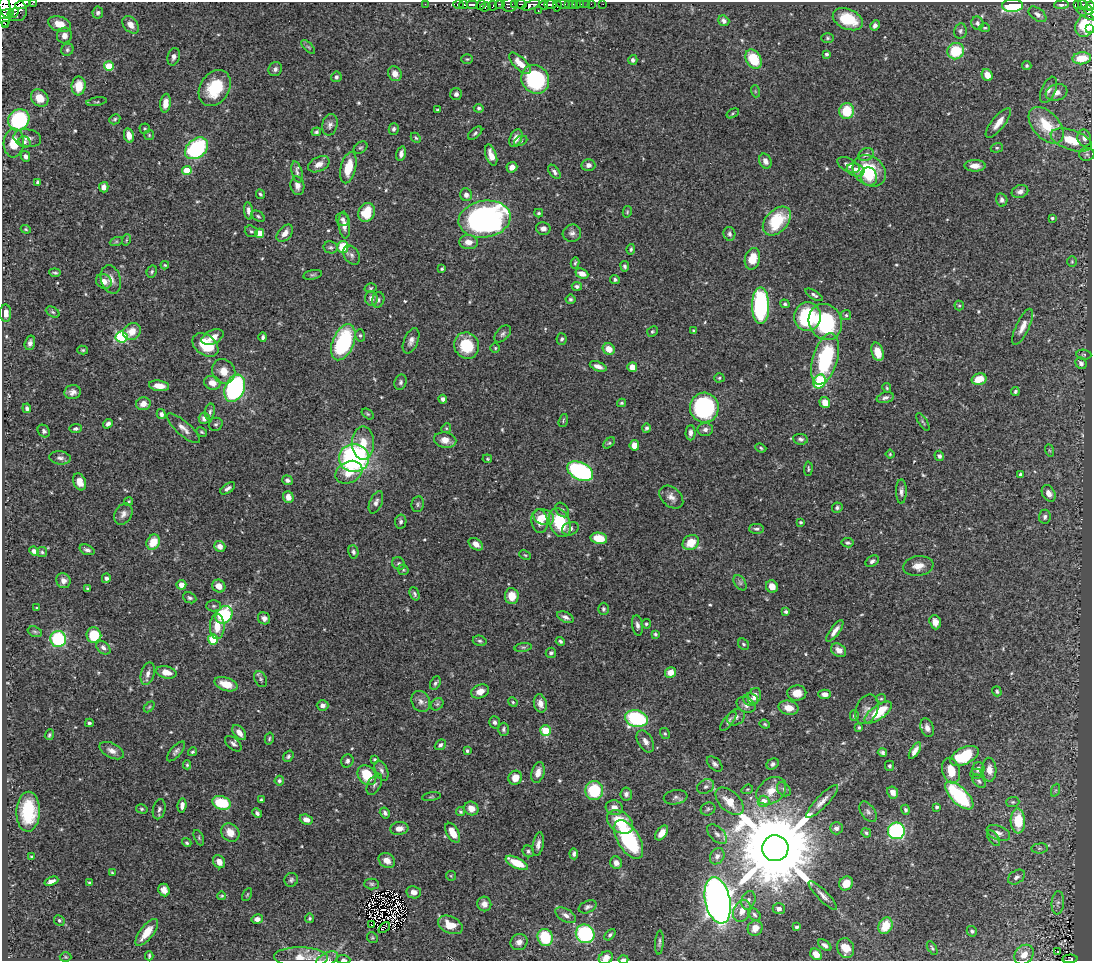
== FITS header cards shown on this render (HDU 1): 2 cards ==
NAXIS1  =                 1090
NAXIS2  =                  959

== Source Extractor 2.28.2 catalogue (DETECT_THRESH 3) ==
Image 1090 x 959 px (HDU 1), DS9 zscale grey, 1 PNG px = 1 image px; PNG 1094 x 963 px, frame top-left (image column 1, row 959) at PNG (2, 2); each listed source drawn as its Kron ellipse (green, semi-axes under 4 px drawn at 4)
Background 0.684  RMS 0.018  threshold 0.0532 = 3 sigma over >= 5 px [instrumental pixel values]
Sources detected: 588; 2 with non-positive FLUX_AUTO (blend fragments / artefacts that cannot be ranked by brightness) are neither listed nor drawn; of the other 586, the 500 brightest by FLUX_AUTO listed and drawn (86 fainter detections omitted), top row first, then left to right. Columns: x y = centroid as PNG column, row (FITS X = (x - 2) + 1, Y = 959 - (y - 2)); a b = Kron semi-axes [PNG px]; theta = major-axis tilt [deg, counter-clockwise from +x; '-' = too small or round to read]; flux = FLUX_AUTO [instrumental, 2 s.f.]
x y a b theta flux
33 2 3 2 - 25
23 4 8 3 21 470
425 4 2 2 - 6.8
472 4 6 3 0 280
500 4 5 2 - 140
515 4 3 2 - 13
521 4 5 3 - 53
563 4 7 3 -6 51
568 4 3 2 - 19
572 4 3 2 - 24
577 4 3 2 - 4.1
580 4 3 2 - 24
586 4 2 2 - 5
591 4 2 2 - 6
603 4 2 2 - 4.1
458 5 5 3 - 140
463 5 4 3 - 310
481 5 5 3 - 6.6
509 5 7 7 - 220
531 5 9 4 24 230
544 5 4 3 - 280
550 5 6 3 0 190
557 5 6 2 81 2.3
1061 5 7 3 3 3.4
1077 5 4 3 - 26
1082 5 6 3 -62 100
493 6 5 3 - 75
1012 6 10 6 2 130
1090 6 4 3 - 110
485 7 5 3 - 120
13 8 15 11 -35 570
4 9 18 6 -87 830
1088 10 4 3 - 100
538 11 3 2 - 7
13 13 6 4 30 260
98 13 6 5 - 3.1
4 14 10 4 7 530
1037 14 10 6 -37 4.5
1088 14 12 4 -26 210
848 19 16 10 -23 43
724 21 6 5 - 3.8
977 23 7 6 - 4.1
5 24 2 2 - 5900
59 24 12 7 -18 14
131 25 10 7 -49 8.5
875 25 5 4 - 4.5
1086 25 12 9 52 26
985 28 5 4 - 1.5
1090 29 3 3 - 6.3
960 31 8 6 80 3
64 36 8 7 - 6.6
828 38 6 5 - 2.2
308 47 8 3 -45 2
67 50 6 5 - 2.4
956 51 8 8 - 46
826 54 3 3 - 2.5
174 57 9 6 74 4.3
1082 58 9 6 5 26
467 59 6 4 1 1.7
753 59 10 7 -59 41
633 60 5 4 - 2.9
520 63 14 6 -44 13
109 66 5 4 - 47
1027 66 5 4 - 1.9
275 69 7 6 - 3.7
395 74 8 6 -59 8.9
987 75 6 5 - 12
336 77 5 5 - 2.9
535 79 15 13 -50 110
79 86 9 7 82 20
215 88 19 14 58 49
1048 90 14 7 67 6.3
755 91 6 4 -72 1.5
1057 93 11 8 18 8
456 94 6 6 - 3.8
40 98 9 8 - 16
97 102 10 3 9 1.7
165 103 9 5 82 9.5
479 108 5 4 - 2.4
438 110 3 3 - 1.6
847 111 8 7 - 36
733 113 6 4 32 1.5
115 119 5 5 - 2.1
19 120 11 10 - 120
998 123 18 6 51 11
330 125 11 7 77 4.9
1046 125 21 13 -48 40
145 129 5 5 - 1.5
394 129 6 5 - 3.3
316 132 5 4 - 2.4
475 133 8 5 40 2.8
129 135 7 5 -78 11
149 135 5 5 - 1.6
27 138 14 9 -11 7.1
416 138 6 4 -46 1.8
516 138 9 6 68 8.7
1084 138 8 7 - 6.4
1071 140 21 10 -18 28
521 141 7 4 25 2.1
25 142 6 5 - 2.9
14 143 14 10 86 22
197 148 13 9 40 130
360 148 7 5 36 2.2
997 148 6 4 19 1.6
401 154 7 4 76 5
866 154 8 6 24 4.1
1087 154 7 6 - 2.8
491 155 11 5 -71 11
25 156 5 4 - 3.6
765 161 8 6 -65 6.9
319 164 11 7 27 8.5
588 165 7 6 - 5
848 165 12 6 -26 6.2
975 166 10 5 0 9
512 167 5 5 - 6.3
348 168 16 7 76 29
856 170 9 6 -14 14
187 171 4 4 - 32
869 171 18 14 -38 56
297 172 11 5 -76 3.7
554 172 8 4 -51 3.7
869 177 9 8 - 17
38 182 4 3 - 2.2
297 186 9 7 -80 6.3
104 187 5 4 - 6.4
1020 191 8 6 22 5.5
260 194 5 4 - 2.1
466 195 6 6 - 5.1
1002 200 6 5 - 3.4
248 211 9 4 -84 5
367 212 10 8 63 35
627 212 6 4 77 1.5
539 213 4 3 - 1.8
258 216 7 4 -31 2.1
1052 218 3 3 - 2
343 219 7 6 - 3.4
485 219 26 18 9 380
777 221 17 11 46 60
344 225 13 6 -85 8
26 229 5 4 - 1.4
543 229 7 6 - 5.8
251 231 6 5 - 2.4
260 233 4 4 - 22
285 233 10 6 49 9.3
572 233 9 8 - 5.3
729 234 7 6 - 3.1
126 240 6 3 71 1.4
116 242 6 4 19 1.9
468 242 9 7 -5 10
331 247 7 6 - 2.7
343 247 6 5 - 32
631 249 5 3 - 1.9
352 255 10 7 -55 5
752 259 11 7 75 22
1072 261 5 4 - 1.6
575 263 5 3 - 1.7
165 265 4 3 - 1.5
625 266 5 4 - 2.7
442 269 3 3 - 1.6
152 271 6 5 - 2.1
55 273 5 3 - 1.9
582 274 7 4 -23 9
313 275 9 4 11 2.4
111 279 14 10 -73 9.9
615 279 5 4 - 2.6
104 281 8 7 - 9
577 286 5 4 - 3.4
370 288 6 4 16 1.8
814 295 10 4 -31 3.9
371 298 7 6 - 5.5
570 299 5 4 - 2.1
378 300 8 6 73 3.2
785 304 5 4 - 2.2
959 305 5 4 - 1.5
761 306 18 8 -90 150
53 312 7 5 -27 2.1
6 313 9 5 -87 7.5
846 315 5 5 - 1.8
807 317 14 13 - 90
825 322 18 16 -63 100
1023 327 20 6 65 11
694 330 4 3 - 1.9
132 331 9 8 - 14
652 331 6 5 - 1.9
503 334 10 6 47 3.7
360 335 6 5 - 2.2
121 337 6 5 - 120
213 337 12 6 24 9.9
263 337 4 3 - 2.9
562 339 6 5 - 2.6
411 341 13 7 67 6.4
343 342 19 10 67 120
30 343 7 5 75 4.6
205 345 14 10 -37 42
467 346 13 12 - 39
495 348 5 5 - 1.8
609 349 6 5 - 14
83 350 5 4 - 1.7
877 352 9 6 -74 17
1084 355 8 5 -4 1.8
825 359 26 12 74 110
1081 363 6 5 - 4
598 366 9 4 -21 7
632 367 5 5 - 12
224 371 13 11 -57 15
719 378 5 4 - 1.9
979 379 7 5 14 23
401 382 8 6 72 3.2
820 382 7 6 - 89
212 383 8 6 -21 11
159 386 10 5 -8 11
235 388 14 9 67 200
887 388 5 3 - 1.5
73 392 8 7 - 5.7
1015 392 4 4 - 2
885 398 9 5 14 4
443 399 4 4 - 3.9
825 402 6 5 - 14
621 403 4 3 - 1.6
143 404 7 6 - 9.6
27 408 5 4 - 3.2
704 408 15 14 - 170
210 412 8 5 81 2.7
161 414 5 4 - 3.6
368 414 7 4 -36 1.8
204 418 6 5 - 6
563 420 7 4 72 1.8
923 422 10 3 -58 1.8
108 424 5 4 - 4
216 424 7 6 - 2.9
183 428 21 7 -41 8.8
446 428 5 4 - 1.6
646 428 4 4 - 2.3
76 429 6 4 7 2.9
705 429 8 6 7 4.2
44 431 7 5 -50 3.2
202 432 6 4 -27 1.9
690 433 7 5 88 5
801 439 7 5 -9 3.2
445 440 11 7 -10 11
363 443 17 11 90 21
609 443 7 4 43 2
634 445 5 5 - 11
761 448 6 4 -22 1.9
1049 450 6 4 -71 1.5
890 454 4 4 - 1.4
939 456 5 4 - 3.2
60 458 11 6 -6 4.8
354 458 15 14 - 260
487 459 5 4 - 1.4
808 469 7 3 86 1.5
580 471 14 8 -26 190
349 472 14 10 28 19
1020 474 4 3 - 1.7
287 480 5 4 - 3.4
80 482 9 6 -68 10
228 488 8 4 34 4.4
901 491 12 5 -90 4.7
1049 493 9 6 -59 6.6
288 497 6 5 - 11
671 497 13 9 -41 7.9
129 501 4 4 - 1.6
376 502 12 6 68 5.3
418 504 8 6 80 2.7
837 508 5 5 - 2.5
562 510 8 5 -52 3
123 514 11 8 61 6.4
544 517 10 7 -21 14
1045 517 7 6 - 3.5
539 521 12 8 -81 15
401 522 7 5 80 3.1
800 522 4 3 - 1.7
560 523 15 10 -68 55
570 529 8 6 21 3.7
756 529 7 5 -1 3
599 538 8 5 -11 26
153 542 8 6 63 23
691 543 8 7 - 22
848 543 6 4 -10 2.5
476 544 8 5 -35 7.4
220 546 6 5 - 8.4
87 550 8 5 -21 3.4
34 551 5 4 - 5
42 552 5 5 - 1.9
353 552 7 5 -77 2.9
525 555 6 4 -26 1.5
872 561 7 5 33 3.6
399 564 7 6 - 2.4
918 566 15 10 8 11
403 570 5 5 - 1.7
106 578 5 4 - 3.4
63 581 7 7 - 6.6
740 583 8 5 -54 2.8
181 585 5 5 - 9.7
219 586 7 6 - 11
772 587 6 6 - 10
87 588 3 3 - 1.4
414 594 7 4 -69 2.5
512 596 8 7 - 17
190 598 7 5 -25 2.8
213 606 7 5 0 2.6
37 608 3 3 - 1.5
603 609 6 5 - 2.3
786 612 4 3 - 2.3
224 615 9 7 52 91
565 617 9 5 -24 4.2
264 618 6 5 - 5.2
935 622 7 5 -71 8.3
646 624 5 4 - 2.1
637 625 10 5 -81 4.6
217 626 12 7 -90 20
835 631 13 4 54 8
35 632 7 5 -17 2.3
655 634 4 3 - 2.3
94 635 8 7 - 40
58 639 8 8 - 97
213 639 5 5 - 45
480 641 7 5 -15 2.3
560 641 5 3 - 2.2
744 644 6 5 - 2.1
523 647 9 4 7 2.4
103 648 8 5 -41 4.4
839 650 8 6 -35 8.1
551 653 5 5 - 3.2
166 672 10 6 -13 12
670 672 5 5 - 13
148 674 11 6 74 6.1
261 679 8 6 -62 3.1
435 683 7 5 63 2.8
226 684 12 6 -17 20
480 691 9 6 21 11
997 691 5 4 - 2.4
797 693 9 7 1 14
825 694 6 4 -2 7.1
754 696 8 6 67 9.9
750 699 7 6 - 3.5
881 699 5 4 - 1.5
421 701 11 9 -64 6.1
513 702 5 4 - 1.8
540 703 9 6 -76 8.2
437 704 7 5 44 2.5
323 705 6 5 - 5.5
746 705 10 7 -26 6.1
149 707 6 4 45 1.6
789 708 10 7 -13 15
867 709 15 11 65 8.9
878 713 16 7 35 41
854 716 5 4 - 2.6
736 717 9 7 34 4.2
636 719 11 8 -14 130
728 721 12 4 53 3.5
494 722 6 5 - 3.7
89 723 4 3 - 2.6
765 724 5 4 - 1.6
859 728 4 3 - 1.8
927 728 9 6 -69 6.1
503 729 6 5 - 2.7
546 731 5 5 - 32
239 733 9 5 -51 8.6
665 734 6 4 -58 1.7
49 735 5 4 - 2
269 739 6 4 76 1.9
645 741 12 7 -59 6.7
233 744 10 5 -40 4.1
440 745 6 4 42 3.5
112 751 13 7 -27 8.2
176 751 12 5 49 3.8
467 751 3 3 - 2.3
915 751 9 4 59 6.9
192 752 5 4 - 1.7
882 752 5 4 - 2.7
288 756 6 4 52 2.4
964 756 15 8 26 62
375 760 3 3 - 1.9
347 761 7 6 - 3.7
715 764 9 5 -43 3.7
773 764 6 5 - 3.9
187 765 4 4 - 1.5
890 766 5 4 - 2.1
978 769 7 6 - 6.1
989 770 12 7 -87 8.9
381 771 10 6 -67 4
951 771 13 8 -75 20
538 773 10 6 75 9.1
976 774 6 5 - 2.1
367 775 11 8 -52 37
515 778 7 6 - 15
279 781 5 4 - 2.6
979 781 8 5 -46 2.8
374 784 11 6 62 4.2
706 786 9 6 31 4.2
747 789 6 4 20 1.5
784 789 8 6 -46 3.1
1056 790 7 4 70 1.9
594 791 9 9 - 57
771 791 16 12 38 18
893 792 6 5 - 7.3
626 794 6 6 - 3.9
959 795 18 8 -45 110
431 797 9 3 9 1.7
676 797 12 7 10 4
261 800 4 3 - 1.6
730 801 17 10 -44 22
763 801 6 5 - 12
822 802 22 6 46 9.4
1013 802 6 5 - 1.9
221 803 9 6 -19 56
182 805 7 4 85 5.2
937 807 4 3 - 2.4
471 808 7 6 - 11
614 808 8 7 - 9.1
142 809 6 4 -16 1.8
159 809 10 6 77 3.7
708 809 7 6 - 2.6
905 810 5 4 - 2.9
28 812 20 12 88 55
461 812 5 4 - 2.3
868 812 11 6 -55 4.4
257 813 5 4 - 3.1
385 813 6 5 - 2.9
306 819 6 5 - 7.5
1018 821 12 7 -89 40
620 822 14 10 -37 40
399 828 9 6 8 8
836 828 6 6 - 3.6
896 831 8 8 - 150
230 832 10 8 -41 14
453 833 11 6 -59 16
662 833 8 5 54 11
866 833 5 4 - 2.1
998 833 12 7 -22 6.5
717 834 12 7 -45 5.8
199 838 8 4 -65 2
994 838 9 5 -53 2.9
629 839 21 11 -59 120
187 843 5 4 - 2.1
538 844 12 5 80 5.6
775 848 13 13 - 27000
1040 848 8 5 6 2.5
528 851 6 5 - 2.8
574 854 5 4 - 3.1
717 856 8 7 - 4.9
32 857 3 3 - 1.9
387 860 9 7 -35 8.9
219 862 7 5 -60 10
517 863 12 5 -26 32
616 863 6 5 - 5.7
112 873 4 3 - 1.5
451 876 5 5 - 1.4
1017 877 9 6 35 4
291 880 7 6 - 2.9
51 881 7 3 21 5.1
89 883 4 3 - 1.7
846 883 7 6 - 16
372 884 7 5 -2 2.5
164 890 6 5 - 9.4
414 892 7 6 - 7
247 895 7 4 63 1.5
222 896 4 3 - 1.5
823 896 19 5 -45 6.6
718 900 24 12 -78 1000
748 900 9 6 69 4.5
1058 903 11 6 85 4.8
484 904 7 7 - 8
588 907 9 6 23 3.5
779 909 6 5 - 4.7
742 911 11 8 66 11
566 915 11 6 -30 6.1
754 915 7 5 -46 2.6
309 918 5 4 - 1.8
257 919 6 4 11 5.3
59 920 5 5 - 2.2
371 924 2 2 - 1.9
450 925 13 8 -25 21
885 926 9 6 63 26
797 927 4 3 - 2.3
384 928 7 2 39 1.9
755 928 8 7 - 12
972 931 5 5 - 2.6
147 932 16 6 52 21
585 934 9 9 - 110
610 935 7 4 44 2.5
545 937 9 7 -64 48
372 938 6 5 - 1.7
519 942 8 8 - 6.4
659 942 12 3 86 2.9
825 945 7 4 -36 4
846 948 10 8 -71 18
932 948 7 4 -58 1.9
1057 951 3 3 - 2.3
816 954 6 5 - 14
1024 955 11 8 48 13
149 956 4 3 - 1.6
66 957 6 5 - 1.5
301 957 27 10 -1 20
606 958 7 6 - 9.9
327 959 12 6 23 4.8
343 959 7 4 -5 2.1
623 959 5 3 - 3.4
1070 959 7 4 4 82
At the frame edge (FLAGS 8, measured only in part): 12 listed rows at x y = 33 2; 23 4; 1090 6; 4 9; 4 14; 1090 29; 301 957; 606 958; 327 959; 343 959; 623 959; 1070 959
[86 fainter detections neither listed nor drawn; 2 non-positive-flux detections neither listed nor drawn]